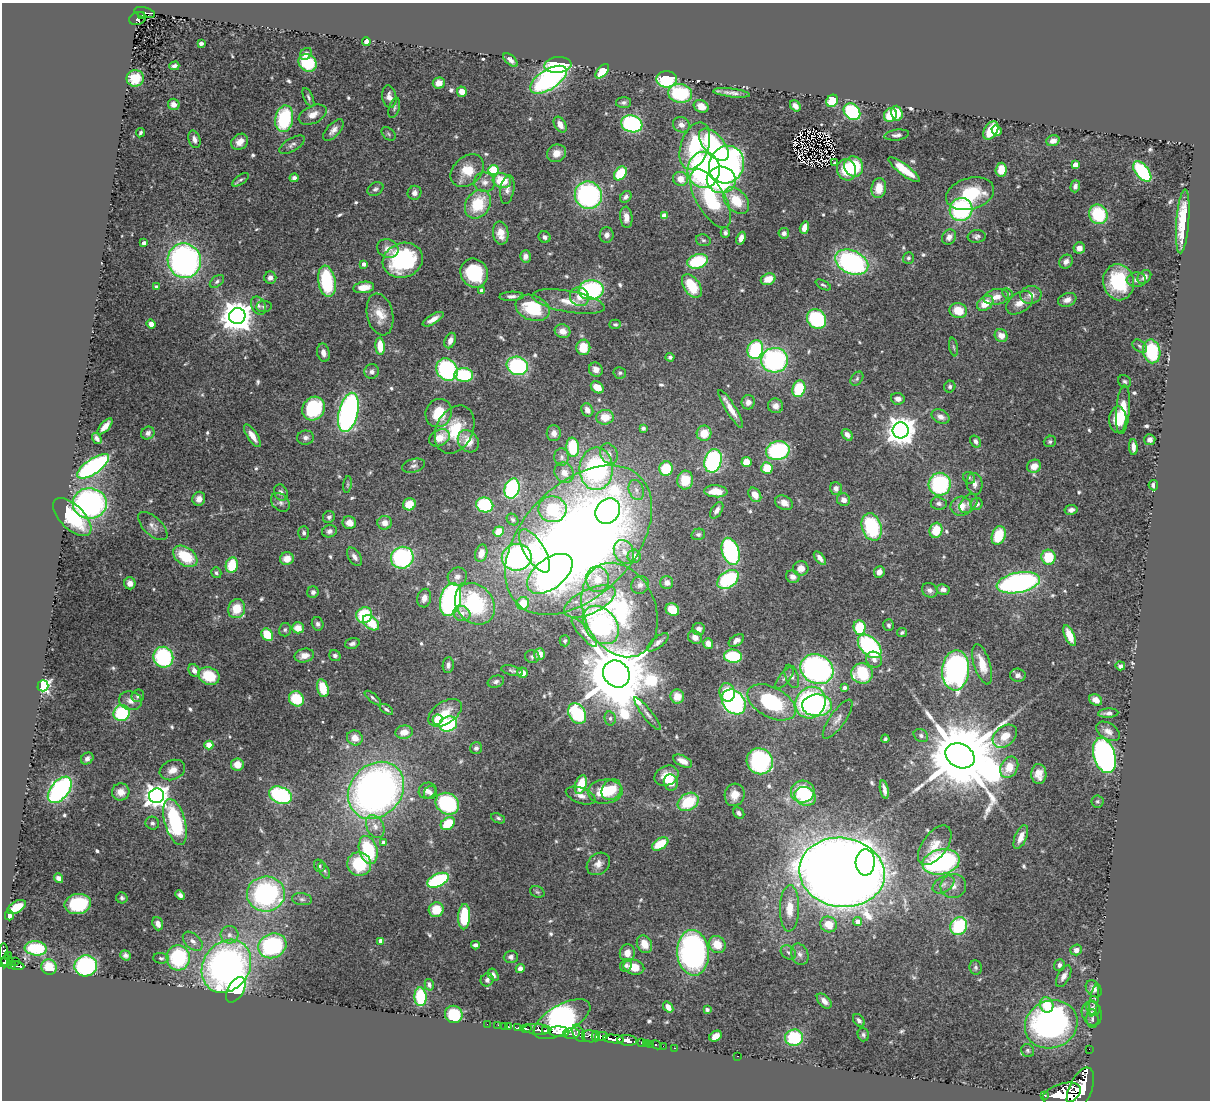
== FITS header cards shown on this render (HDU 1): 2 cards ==
NAXIS1  =                 1208
NAXIS2  =                 1098

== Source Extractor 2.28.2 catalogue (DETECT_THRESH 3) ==
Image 1208 x 1098 px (HDU 1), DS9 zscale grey, 1 PNG px = 1 image px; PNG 1212 x 1102 px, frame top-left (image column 1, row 1098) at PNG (2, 3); each listed source drawn as its Kron ellipse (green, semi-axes under 4 px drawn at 4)
Background 1.82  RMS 0.035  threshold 0.105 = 3 sigma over >= 5 px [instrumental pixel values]
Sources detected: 605; of the 605, the 500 brightest by FLUX_AUTO listed and drawn (105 fainter detections omitted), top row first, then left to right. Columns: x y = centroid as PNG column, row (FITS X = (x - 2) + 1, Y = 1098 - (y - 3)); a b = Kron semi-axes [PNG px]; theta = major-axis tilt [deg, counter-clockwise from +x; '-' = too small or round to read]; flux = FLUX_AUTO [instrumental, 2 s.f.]
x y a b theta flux
145 13 10 5 -14 270
141 15 4 3 - 120
138 18 9 6 17 330
366 41 4 4 - 10
201 43 4 3 - 7
306 54 6 5 - 7.8
510 60 9 4 -42 10
308 63 10 8 -39 100
558 65 13 8 4 280
174 66 5 4 - 6.7
602 71 8 5 47 65
135 78 8 8 - 48
667 79 10 8 0 140
548 80 21 10 32 460
439 83 6 5 - 17
462 92 5 5 - 20
680 93 12 9 -9 150
731 93 18 4 -7 15
308 97 10 4 -65 6.1
389 97 11 7 -80 15
832 101 6 5 - 87
624 102 7 5 1 6.6
174 104 6 5 - 14
701 106 8 6 -27 23
795 106 6 4 -51 11
394 108 10 5 72 5.7
852 112 9 7 -44 220
897 113 7 5 -74 44
313 115 15 8 26 22
890 115 7 6 - 76
284 119 13 9 80 180
632 124 11 8 -17 330
560 125 8 5 -58 20
681 125 9 7 -28 13
333 130 13 6 47 14
997 130 5 4 - 12
991 131 10 6 57 92
140 133 5 3 - 4.8
388 134 8 5 -42 4.8
897 135 12 5 7 8.9
194 139 9 5 -72 11
1053 141 7 5 20 17
240 142 9 7 40 26
292 145 14 6 30 11
714 145 19 10 -49 190
695 146 24 14 71 190
556 153 10 8 27 23
835 163 4 3 - 5.4
726 165 19 17 64 610
1075 165 4 4 - 32
854 166 10 9 - 110
493 170 5 5 - 130
704 170 18 16 -89 540
847 170 11 9 -71 62
904 170 19 5 -37 57
1001 170 7 5 85 41
467 171 19 14 45 59
1142 172 12 6 -51 210
620 173 8 5 52 98
294 178 4 4 - 8.1
680 179 7 7 - 30
240 180 10 4 36 5.7
721 180 14 13 - 230
502 181 9 7 -17 65
485 182 10 10 - 16
1075 186 6 4 73 9.3
879 188 10 7 82 35
375 189 8 6 29 6.8
507 189 14 7 81 13
415 193 7 6 - 11
970 194 24 15 16 130
588 195 14 13 - 420
626 197 6 5 - 8.7
711 199 33 14 -60 200
736 201 15 10 -48 69
478 204 15 12 57 94
961 209 11 11 - 280
1098 214 10 9 - 130
664 216 4 4 - 26
626 217 10 6 -84 19
1183 221 32 6 85 88
804 228 6 4 73 20
501 233 11 7 -81 30
725 233 5 4 - 6.4
784 233 5 5 - 8.9
607 235 8 7 - 11
977 236 9 6 4 7.5
545 237 6 5 - 8
949 237 8 6 53 12
741 238 6 4 67 18
703 240 7 5 -15 4.9
144 243 4 3 - 12
1079 248 6 5 - 21
388 249 11 9 -24 18
525 256 6 5 - 12
908 258 6 5 - 4.9
403 260 20 17 20 240
184 261 17 16 - 700
698 261 10 7 16 160
852 262 17 11 -24 460
1066 262 7 6 - 12
363 264 4 3 - 11
474 273 15 13 -60 150
1144 277 8 6 46 13
270 278 6 6 - 10
768 279 7 5 21 35
1136 280 9 7 5 11
217 281 8 5 39 5.7
327 281 16 8 -80 160
1119 282 18 15 -80 160
823 285 8 4 -28 4.7
692 286 13 8 -57 76
156 287 4 3 - 6.3
364 287 10 5 8 32
482 290 4 3 - 10
591 290 12 10 4 290
1008 293 6 5 - 5.2
1031 295 10 9 - 21
511 296 12 4 3 10
579 297 10 9 - 21
996 297 13 7 10 23
1067 300 9 6 20 16
568 302 37 10 -10 52
985 303 9 6 40 40
1020 303 15 9 33 25
258 306 9 7 -61 9.3
264 306 8 5 7 5.8
533 308 18 12 -21 120
958 311 9 7 -20 47
380 314 21 13 -78 40
237 316 8 8 - 4600
433 319 12 4 31 16
817 319 10 9 - 200
151 324 5 4 - 14
615 324 6 4 1 4.8
562 331 8 7 - 21
1001 335 7 6 - 23
450 340 8 5 66 15
380 346 8 5 -86 50
1140 346 8 5 -39 6
583 347 8 7 - 53
953 347 9 3 -79 4.7
755 350 9 7 71 200
1152 351 12 8 -81 150
323 353 9 6 -78 14
670 357 4 4 - 5.3
774 360 13 12 - 360
517 366 11 9 -20 290
447 370 12 10 -54 310
596 370 7 6 - 13
372 371 7 7 - 8.8
620 373 6 5 - 4.5
464 375 9 7 -5 140
857 379 8 5 52 5.4
1125 381 7 6 - 5.6
597 387 7 5 -36 27
950 387 6 5 - 6
799 389 8 6 73 110
898 399 7 5 -9 13
748 402 7 6 - 13
775 406 7 7 - 15
314 409 12 10 55 180
731 409 22 5 -58 31
587 410 7 5 -60 13
1123 410 24 7 85 73
348 412 20 9 76 720
439 413 14 13 - 68
605 417 9 7 6 36
940 417 9 6 -27 15
1118 419 13 8 88 43
105 426 10 4 49 18
643 428 4 3 - 5.6
455 430 25 18 63 96
901 430 8 8 - 3600
148 433 7 6 - 9.2
554 433 8 7 - 16
704 433 7 7 - 43
847 435 6 4 -51 11
252 436 13 5 -57 21
97 438 6 4 -55 7.6
306 438 8 7 - 8.4
439 438 11 8 27 35
1150 440 6 5 - 10
468 441 12 9 -53 42
975 441 6 5 - 7.6
1050 441 6 5 - 5.3
573 447 9 6 -84 120
1133 447 8 4 -87 13
778 451 12 9 13 220
609 454 11 8 -64 15
562 457 9 7 89 8.7
713 461 12 8 77 310
746 462 5 5 - 42
93 466 18 7 34 450
414 466 12 6 16 9.4
1034 466 7 6 - 27
767 468 6 5 - 58
596 469 21 16 90 490
666 469 7 6 - 76
564 473 11 9 -51 21
969 478 6 5 - 4.6
685 480 9 8 - 48
347 484 8 4 81 4.5
940 484 11 11 - 230
975 484 11 8 -82 14
1153 485 5 4 - 6.6
836 488 6 6 - 10
512 489 10 7 73 310
636 490 10 7 -71 13
716 491 11 6 -3 39
281 493 8 6 -63 9.5
755 495 8 5 -55 29
199 499 7 6 - 16
844 500 7 6 - 14
280 502 11 8 -45 10
90 503 17 15 0 590
784 503 9 6 -24 19
939 503 8 6 -8 7.7
969 503 11 7 49 9.5
409 504 6 6 - 42
976 504 6 5 - 9.3
485 505 9 7 -18 170
961 506 10 9 - 28
552 509 14 13 - 120
717 510 9 5 57 11
1071 510 6 5 - 10
608 511 14 11 53 190
72 517 24 12 -45 130
329 517 6 5 - 6.1
513 519 6 5 - 4.7
349 523 7 6 - 24
385 523 7 6 - 18
153 526 18 9 -43 17
872 527 14 9 -72 170
936 530 7 6 - 49
329 531 7 6 - 8.9
499 531 5 5 - 44
304 533 7 5 89 6.3
698 534 7 5 12 5.3
999 535 9 6 70 80
579 540 88 56 46 3100
535 551 24 10 -58 130
731 551 14 8 -72 340
624 552 12 9 -63 21
481 553 9 6 75 22
185 556 13 9 -36 95
634 556 6 6 - 18
355 557 10 6 -58 13
517 557 15 13 8 420
1048 557 7 7 - 73
402 558 11 10 - 330
820 558 8 4 -50 12
287 559 7 6 - 24
232 565 8 6 78 83
801 568 8 7 - 19
879 572 6 5 - 14
216 573 6 5 - 4.7
550 574 26 15 37 510
457 577 10 9 - 13
793 577 7 6 - 12
597 579 13 11 -82 35
728 579 12 8 36 190
667 582 6 6 - 11
130 583 6 6 - 17
1018 583 22 10 11 590
640 585 9 8 - 11
943 589 6 5 - 13
930 590 8 7 - 8.2
313 592 6 5 - 8.6
424 598 9 7 77 16
450 599 17 10 77 640
590 601 28 12 25 56
523 603 6 6 - 46
475 604 22 18 -50 230
237 609 10 8 68 54
620 610 49 36 -67 290
672 610 7 6 - 51
462 613 9 7 -23 20
364 615 8 7 - 120
371 623 9 6 -39 69
318 624 7 5 -75 7.2
601 625 21 15 -51 390
889 625 6 5 - 5.7
860 627 7 6 - 99
298 628 6 5 - 31
699 629 6 6 - 12
285 630 7 6 - 5.2
584 632 18 5 -49 14
902 632 5 4 - 4.5
267 635 6 5 - 65
1070 636 11 5 -66 36
695 637 7 6 - 19
736 640 8 5 35 9.7
565 641 5 5 - 4.9
658 642 13 5 38 10
352 643 7 5 15 8.4
708 643 5 5 - 17
870 646 14 8 -45 290
539 654 6 5 - 16
304 656 10 6 13 21
335 656 6 5 - 7.3
733 656 9 6 -5 120
163 657 10 10 - 220
532 657 7 6 - 4.9
874 660 8 7 - 12
982 664 21 8 -73 46
448 665 8 5 82 8.4
1120 666 5 4 - 8.3
817 669 17 14 -30 680
956 670 20 13 86 580
194 671 7 5 -54 16
512 671 11 5 -15 5.5
522 673 5 5 - 20
862 673 11 10 - 110
616 674 14 12 -50 33000
1018 675 8 6 -9 10
209 676 11 8 -22 76
792 676 12 6 -71 11
785 678 13 5 51 9.2
496 682 8 5 20 6.7
43 686 5 5 - 580
323 688 9 5 -73 61
844 688 4 4 - 9.1
727 692 9 7 -77 48
138 696 7 6 - 6.3
677 696 7 6 - 31
373 698 10 3 -40 5.8
296 699 8 7 - 89
1096 700 7 5 -27 20
130 701 11 9 -18 17
734 702 13 10 -50 450
772 702 26 15 -29 210
811 703 16 14 58 450
817 705 15 11 2 190
386 709 7 4 -32 5.3
122 713 8 8 - 160
445 713 19 11 34 44
1108 713 10 4 3 8.7
577 714 11 8 -60 190
647 714 20 5 -52 14
610 718 7 5 -77 6.1
838 719 23 7 55 17
437 720 5 5 - 100
448 724 9 7 24 170
1108 731 13 8 -32 16
404 732 8 6 8 26
921 736 8 6 -35 6.6
1005 736 14 9 40 34
355 738 8 7 - 25
885 739 4 3 - 4.6
209 745 4 4 - 59
476 748 6 6 - 7.3
1104 755 18 10 -73 900
960 756 15 11 -28 42000
87 759 7 5 41 9.6
683 761 10 5 -25 21
760 761 13 12 - 320
237 764 6 6 - 31
1009 767 11 8 60 40
172 770 13 10 21 21
1039 774 10 7 -87 22
666 776 12 9 25 29
671 782 8 7 - 46
581 784 10 5 71 73
884 789 9 3 -79 10
60 790 15 9 51 480
376 790 31 25 47 1400
611 790 11 9 52 52
427 791 9 7 27 12
121 792 9 8 - 26
605 792 17 12 4 81
803 792 12 11 - 130
430 793 7 6 - 7.6
280 795 12 8 -23 260
581 795 16 7 -21 16
735 795 11 10 - 29
157 796 7 7 - 2000
805 796 11 9 -27 93
1097 801 6 6 - 4.8
688 802 11 8 31 95
447 804 12 10 -32 230
739 813 6 5 - 8.3
498 818 7 4 -23 5.1
175 822 24 10 -74 250
152 823 7 6 - 6.2
448 824 8 5 39 80
375 826 12 8 -63 17
1021 837 12 6 67 21
383 843 4 4 - 16
660 844 9 5 32 66
935 845 23 12 53 38
368 850 14 9 -74 140
865 862 13 9 86 280
941 862 19 12 11 400
359 864 12 12 - 100
598 864 12 10 42 19
319 866 6 5 - 5
324 870 9 4 -63 5.1
842 872 43 34 -8 6800
58 878 5 4 - 11
438 880 11 6 24 240
944 884 12 7 31 14
953 886 13 12 - 24
537 892 7 5 -21 4.7
266 894 19 17 5 420
180 895 5 4 - 10
122 898 6 5 - 5.2
302 899 10 6 -7 7.1
78 904 13 10 10 130
16 907 10 5 30 50
790 908 23 9 89 45
436 910 7 7 - 52
9 915 5 4 - 12
464 917 12 6 88 120
858 922 4 4 - 26
158 924 7 5 -71 16
829 924 8 7 - 40
959 926 9 8 - 170
229 935 9 8 - 14
193 941 12 7 -42 13
381 941 4 4 - 21
644 944 9 7 -62 34
717 944 9 8 - 43
475 945 4 4 - 9.6
272 946 14 12 25 290
36 948 11 7 -6 120
1076 950 6 5 - 13
788 952 8 6 -39 7.4
627 953 8 7 - 23
693 953 23 16 -85 670
800 954 11 8 -69 13
4 955 12 4 -87 750
126 955 6 4 -38 7.3
9 956 3 3 - 130
511 957 7 6 - 8.2
161 958 8 5 -2 5.1
178 958 12 11 - 200
6 960 6 4 76 1200
16 961 2 2 - 60
2 962 4 2 - 700
11 965 4 4 - 520
626 965 7 5 64 7.9
1059 965 6 5 - 7.7
17 966 7 3 -9 510
86 966 11 10 - 300
226 966 28 23 56 1000
49 967 8 7 - 63
634 967 11 7 -16 45
976 967 7 6 - 5.9
520 969 4 4 - 14
493 975 7 5 -57 8.9
1064 976 12 6 61 12
487 980 7 6 - 8.4
429 985 6 4 -74 6
1094 989 9 7 -51 12
236 990 14 8 59 320
420 997 9 6 -87 120
1094 1000 16 4 81 4.7
824 1001 9 5 -46 15
1047 1005 8 6 -64 53
668 1007 6 4 -51 17
1093 1008 8 6 -60 5.4
707 1010 4 3 - 5.5
1092 1013 12 10 -72 13
454 1014 9 8 - 130
562 1019 31 14 30 720
1092 1019 9 6 -86 6.9
859 1020 7 5 -55 7.1
487 1024 2 2 - 22
1051 1024 27 23 23 810
498 1025 2 2 - 25
504 1026 2 2 - 21
508 1027 3 3 - 100
518 1028 3 3 - 470
526 1028 5 4 - 740
537 1029 14 5 -3 4300
545 1031 4 3 - 1100
559 1032 10 5 -2 7900
571 1033 8 5 2 2100
579 1033 9 5 -63 2000
863 1035 7 5 -75 5.4
590 1036 8 6 -11 1400
596 1036 5 2 - 610
602 1036 6 4 7 1300
716 1036 6 5 - 25
794 1038 9 8 - 140
614 1039 10 4 -6 3600
627 1040 10 5 -4 4500
641 1043 4 3 - 97
646 1044 3 3 - 62
650 1044 2 2 - 43
657 1045 5 3 - 91
663 1046 2 2 - 26
675 1048 3 2 - 48
1089 1049 2 2 - 20
1028 1051 7 6 - 4.8
737 1056 3 2 - 150
1080 1089 23 11 68 21000
1062 1094 20 10 17 17000
1044 1095 3 3 - 250
At the frame edge (FLAGS 8, measured only in part): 2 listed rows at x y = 2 962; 1080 1089
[105 fainter detections neither listed nor drawn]